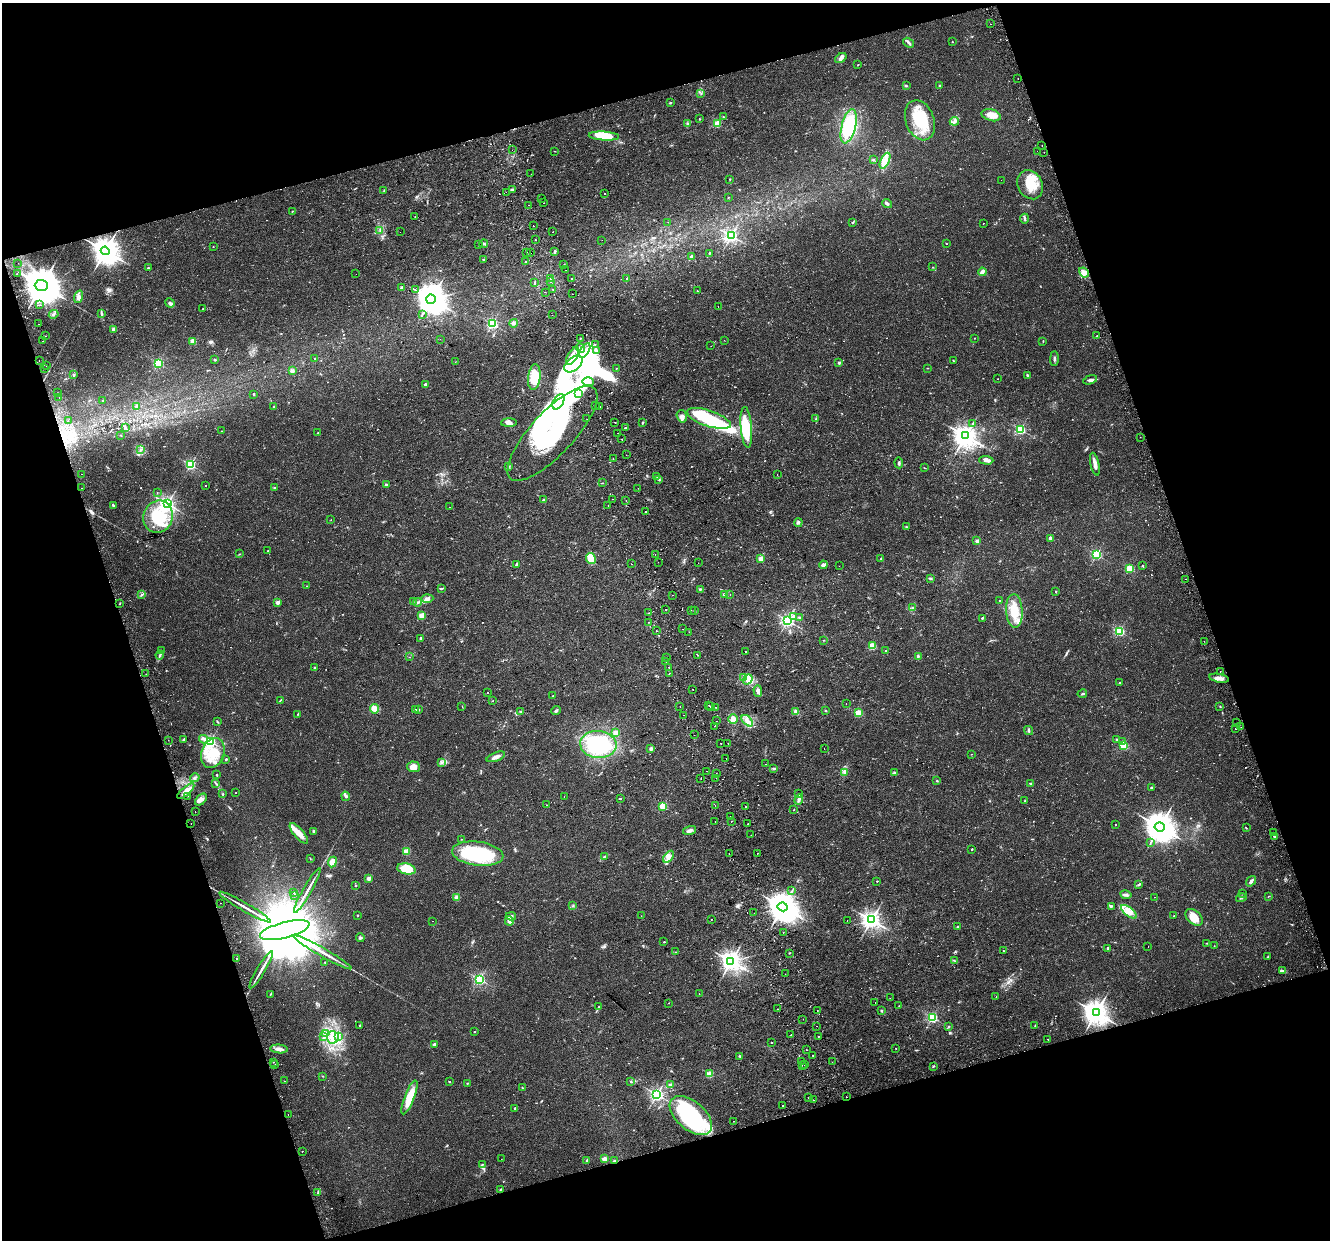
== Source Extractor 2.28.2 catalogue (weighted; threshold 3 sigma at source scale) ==
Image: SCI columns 56-5365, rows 79-5028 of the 5422 x 5159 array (HDU 1 of 3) = the unmasked area's bounding box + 8 px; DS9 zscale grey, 4 x 4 block average (1 PNG px = mean of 4 x 4 image px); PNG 1332 x 1242 px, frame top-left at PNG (2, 3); each listed source drawn as its Kron ellipse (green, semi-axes under 4 px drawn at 4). Shown black and unused: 36% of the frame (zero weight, under 2 of 3 exposures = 3% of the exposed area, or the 3 px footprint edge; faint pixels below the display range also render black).
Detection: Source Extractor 2.28.2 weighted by HDU 2 'WHT'. Background 0.0356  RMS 0.005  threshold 0.0226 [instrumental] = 3 sigma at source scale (4.5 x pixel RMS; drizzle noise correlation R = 1.50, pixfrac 1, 0.0396/0.0396 arcsec/px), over >= 5 px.
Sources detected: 828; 2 too faint to see at this stretch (4 x 4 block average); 26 inside a brighter object's white glare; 35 cosmic-ray / hot-pixel residue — neither listed nor drawn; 14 coinciding with a brighter row at this scale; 34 inside a brighter listed object's ellipse — not listed separately; of the other 717, all 500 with FLUX_AUTO >= 1.14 (the completeness limit of this list) listed and drawn (217 fainter detections not listed), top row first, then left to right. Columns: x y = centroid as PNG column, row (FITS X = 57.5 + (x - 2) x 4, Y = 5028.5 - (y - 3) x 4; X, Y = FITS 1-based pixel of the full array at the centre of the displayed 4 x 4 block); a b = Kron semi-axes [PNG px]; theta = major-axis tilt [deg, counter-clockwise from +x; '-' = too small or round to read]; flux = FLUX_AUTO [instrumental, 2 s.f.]
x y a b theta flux
991 24 2 2 - 1.8
952 42 2 2 - 1.2
908 43 6 2 -39 5.7
841 58 6 3 37 13
858 65 3 2 - 1.8
1018 78 2 2 - 2.1
939 85 3 2 - 2.5
906 86 3 2 - 2.9
701 94 2 2 - 1.5
670 103 3 2 - 2.1
991 115 10 5 -15 27
723 117 2 2 - 1.4
699 119 2 2 - 1.4
920 120 21 14 -69 110
954 121 5 3 - 7.3
687 124 2 2 - 2.1
717 124 2 2 - 130
849 126 17 7 76 160
604 136 15 4 -3 63
1042 146 2 2 - 1.3
512 150 2 2 - 3.2
555 151 2 2 - 1.3
1037 151 2 2 - 1.7
1044 152 2 2 - 1.5
873 160 3 2 - 2.2
885 161 8 4 65 21
531 174 2 2 - 1.6
730 179 2 2 - 1.9
1001 180 2 2 - 1.6
1030 185 15 12 -63 73
512 189 3 2 - 3.1
384 190 2 2 - 2
506 192 2 2 - 2.3
605 194 2 2 - 1.7
542 198 2 2 - 3.5
728 198 2 2 - 1.6
544 203 2 2 - 1.2
887 203 5 3 - 7.1
528 205 2 2 - 1.3
292 211 2 2 - 1.8
415 216 2 2 - 5.9
1025 219 5 2 - 4.5
668 222 2 2 - 2
852 222 3 2 - 2.7
983 223 2 2 - 3.1
533 226 2 2 - 1.9
380 231 2 2 - 1.9
400 232 2 2 - 1.7
553 232 2 2 - 3.8
731 236 2 2 - 820
535 239 2 2 - 3.3
602 240 2 2 - 2.3
946 243 2 2 - 1.6
479 244 2 2 - 3.1
484 244 4 2 - 4.1
213 247 2 2 - 1.8
105 251 4 4 - 4400
527 252 2 2 - 2.2
555 252 3 2 - 4.5
530 253 2 2 - 2.7
709 253 2 2 - 4.1
692 257 2 2 - 39
483 259 3 2 - 2.1
525 262 2 2 - 1.5
18 263 2 2 - 1.5
564 265 2 2 - 21
932 267 2 2 - 1.3
148 268 2 2 - 6.6
566 270 2 2 - 3.4
982 272 4 3 - 11
1084 272 5 4 - 22
17 273 2 2 - 1.7
356 274 2 2 - 1.3
550 278 2 2 - 3.5
571 278 2 2 - 1.4
627 278 3 2 - 2.9
534 282 2 2 - 12
551 282 2 2 - 2.1
41 285 6 5 - 12000
402 288 2 2 - 35
415 290 2 2 - 1.9
553 290 2 2 - 6.4
697 291 2 2 - 3
545 292 2 2 - 1.9
572 294 2 2 - 2.3
79 297 6 3 73 9.9
431 299 5 4 - 5500
170 303 5 3 - 9.2
40 305 2 2 - 1.4
718 307 2 2 - 1.7
203 309 2 2 - 1.2
54 314 5 3 - 4.8
101 314 3 2 - 1.8
422 314 3 2 - 2.7
552 315 2 2 - 14
514 323 4 3 - 5.7
38 324 2 2 - 2.3
492 324 2 2 - 500
114 329 2 2 - 47
45 336 2 2 - 2
1097 336 2 2 - 1.7
580 338 2 2 - 2.6
975 338 2 2 - 2.1
440 339 2 2 - 1.2
724 340 2 2 - 1.3
42 341 2 2 - 10
193 341 2 2 - 87
1043 341 4 2 - 1.5
595 344 2 2 - 1.4
711 346 2 2 - 3.8
580 348 5 2 - 8
585 350 8 3 59 23
597 350 2 2 - 1.9
572 356 10 5 60 27
314 358 2 2 - 3.9
1054 358 7 2 90 5.7
39 360 2 2 - 1.9
215 360 3 2 - 3.1
953 360 2 2 - 1.5
455 362 2 2 - 3.1
158 363 2 2 - 350
839 363 2 2 - 17
573 364 11 6 40 41
46 366 2 2 - 2.7
616 368 2 2 - 1.6
928 368 2 2 - 1.2
45 369 2 2 - 2.1
292 371 2 2 - 45
74 375 3 2 - 2
1028 375 4 2 - 4.6
534 377 13 6 83 89
998 379 2 2 - 1.3
1090 380 7 3 19 7.7
588 382 6 2 -3 4.7
425 384 2 2 - 12
57 393 2 2 - 3.8
579 393 3 3 - 6.1
254 394 2 2 - 6.5
59 398 2 2 - 3.5
103 401 2 2 - 7.8
558 402 8 5 59 27
274 406 2 2 - 1.2
595 406 2 2 - 1.9
137 407 4 3 - 5
600 407 2 2 - 2.7
682 416 6 5 - 12
709 418 23 8 -18 170
587 419 2 2 - 2.5
815 419 2 2 - 1.8
68 421 2 2 - 2.7
615 422 2 2 - 5.5
509 423 8 4 1 12
643 423 3 2 - 3
973 424 3 2 - 2.6
125 427 3 2 - 3.5
746 427 20 5 -85 120
625 428 2 2 - 9.9
1020 429 2 2 - 410
222 431 2 2 - 2.2
318 432 2 2 - 1.6
552 433 62 21 47 400
617 433 2 2 - 2
121 435 2 2 - 1.7
965 436 4 3 - 2800
1140 437 2 2 - 1.2
622 439 2 2 - 2.5
141 450 3 2 - 4.3
626 455 2 2 - 3.3
613 459 2 2 - 5
986 460 7 3 -3 8.7
899 463 5 3 - 5.1
1095 464 11 3 -77 19
190 465 2 2 - 440
508 466 2 2 - 1.9
924 468 4 2 - 1.4
82 474 2 2 - 2.1
777 474 2 2 - 2.6
657 477 3 2 - 2.5
659 479 4 2 - 4.3
602 483 2 2 - 4.7
206 485 2 2 - 6.4
386 485 4 2 - 4.6
274 487 3 2 - 3.5
82 488 2 2 - 1.4
638 488 2 2 - 7.5
157 492 2 2 - 2.6
613 499 2 2 - 1.4
543 500 2 2 - 14
626 500 2 2 - 3.2
167 504 2 2 - 1000
608 505 2 2 - 3.1
113 506 4 2 - 4.4
449 507 2 2 - 1.7
645 512 2 2 - 3.2
158 517 16 14 69 130
331 520 2 2 - 1.2
798 522 4 3 - 6.1
906 527 3 2 - 1.5
1050 538 2 2 - 24
977 541 2 2 - 36
268 551 2 2 - 1.7
240 554 3 2 - 1.4
655 554 2 2 - 2.5
1097 554 2 2 - 390
591 558 6 4 -65 52
761 559 2 2 - 87
880 559 2 2 - 1.7
658 562 2 2 - 1.2
698 563 2 2 - 2.7
517 564 3 2 - 6.2
631 564 2 2 - 2.6
823 565 4 3 - 8.7
839 566 2 2 - 2
1143 566 3 2 - 2
1130 569 2 2 - 200
931 579 3 2 - 2.2
1186 579 2 2 - 2.8
306 586 2 2 - 1.2
441 588 4 2 - 2.2
700 589 3 2 - 2.1
1056 591 2 2 - 1.5
142 594 4 2 - 3.3
730 594 2 2 - 4
673 595 2 2 - 1.3
725 595 2 2 - 18
427 598 6 4 2 9.9
999 601 2 2 - 2.2
278 602 2 2 - 43
413 602 2 2 - 1.2
418 602 4 3 - 6
120 603 2 2 - 3.1
912 608 3 2 - 2.7
666 609 2 2 - 2.6
691 610 2 2 - 1.6
695 611 3 2 - 1.6
1014 611 17 8 -87 66
649 613 2 2 - 1.3
422 615 2 2 - 98
794 617 2 2 - 32
800 618 4 2 - 4.7
982 618 2 2 - 9.5
787 621 2 2 - 740
648 622 2 2 - 1.3
683 629 2 2 - 1.2
656 631 2 2 - 3.8
1119 631 2 2 - 350
689 632 2 2 - 3.1
421 638 2 2 - 15
824 640 2 2 - 1.4
1204 641 2 2 - 2.4
873 646 2 2 - 180
161 651 3 2 - 1.8
885 651 2 2 - 5.6
746 652 2 2 - 2.7
160 655 4 2 - 5.9
698 655 2 2 - 2.1
918 656 2 2 - 2.5
409 657 2 2 - 1.3
667 658 2 2 - 5.4
666 662 2 2 - 1.7
315 667 3 2 - 2.5
669 667 2 2 - 1.1
1220 672 2 2 - 2.8
669 673 2 2 - 8.2
146 674 2 2 - 1.2
743 677 2 2 - 1.9
1219 678 10 4 -11 16
748 679 5 4 - 16
1120 683 2 2 - 11
693 689 2 2 - 1.8
758 691 6 4 -88 13
487 693 2 2 - 2.4
1082 694 4 2 - 4
553 696 2 2 - 1.8
280 700 3 2 - 1.9
492 701 2 2 - 2.2
846 703 2 2 - 2.1
709 705 2 2 - 4.5
1220 706 2 2 - 1.7
462 707 2 2 - 1.6
680 707 2 2 - 4.2
711 707 2 2 - 5.7
715 707 2 2 - 1.8
375 709 5 4 - 21
418 709 2 2 - 15
415 710 2 2 - 9.6
521 711 2 2 - 2.2
556 711 5 2 - 4.5
825 711 2 2 - 5.9
796 712 2 2 - 71
858 713 2 2 - 160
298 714 2 2 - 1.3
683 715 2 2 - 1.3
733 719 5 4 - 16
717 721 2 2 - 4.5
747 721 7 4 -42 16
217 722 3 2 - 2.5
1237 723 2 2 - 3.6
714 726 2 2 - 2.1
1241 727 2 2 - 1.5
1236 729 2 2 - 2.7
1028 731 5 2 - 4.4
616 733 2 2 - 66
694 735 2 2 - 1.4
204 739 4 2 - 5.2
1117 739 2 2 - 5.4
168 740 2 2 - 1.6
183 740 3 2 - 2.9
210 741 2 2 - 560
1123 741 2 2 - 4.7
720 743 2 2 - 19
728 743 2 2 - 2.2
598 744 18 13 -5 220
1124 746 2 2 - 250
824 748 2 2 - 1.1
651 749 2 2 - 32
213 753 15 11 69 84
971 754 2 2 - 1.1
496 757 10 3 20 16
726 758 2 2 - 2.3
226 759 2 2 - 8.1
442 762 3 2 - 3.5
766 764 2 2 - 4.9
413 767 6 5 - 26
774 768 3 2 - 2.1
707 771 2 2 - 5.7
716 773 2 2 - 1.2
844 773 2 2 - 2.4
894 773 2 2 - 2.9
217 775 2 2 - 4
195 778 5 3 - 6.4
701 778 2 2 - 4.8
716 778 2 2 - 2.4
937 781 2 2 - 1.8
216 783 3 2 - 2.6
1031 784 2 2 - 16
1151 788 2 2 - 3.9
186 791 10 3 41 25
236 793 2 2 - 1.8
223 794 2 2 - 1.4
799 794 3 2 - 3.3
188 796 2 2 - 4
346 796 4 3 - 4.8
564 796 2 2 - 1.5
620 799 2 2 - 1.6
799 799 5 3 - 7.4
201 800 7 4 44 17
1025 801 2 2 - 1.2
547 805 2 2 - 3.1
715 805 2 2 - 1.5
663 806 2 2 - 210
745 807 2 2 - 54
794 810 2 2 - 1.4
195 812 2 2 - 5.5
731 816 2 2 - 6.2
715 822 2 2 - 1.9
731 822 2 2 - 1.9
191 823 2 2 - 2.4
748 824 2 2 - 7.7
1115 825 2 2 - 4
1160 827 5 4 - 5600
1246 828 3 2 - 1.9
690 830 7 3 17 9.8
313 831 2 2 - 15
1274 832 2 2 - 13
299 833 13 5 -49 34
751 835 2 2 - 1.7
1275 837 2 2 - 1.6
461 839 2 2 - 1.3
1150 843 2 2 - 1.4
972 849 2 2 - 2.4
406 851 2 2 - 120
757 853 2 2 - 1.4
478 854 26 12 -7 250
729 854 2 2 - 2.1
604 856 3 2 - 2.5
669 857 7 3 50 12
310 858 2 2 - 1.1
332 862 5 4 - 34
406 869 9 5 -12 71
369 878 2 2 - 52
877 881 2 2 - 3.9
1251 881 5 2 - 9.3
1139 884 3 2 - 2.5
356 886 2 2 - 1.5
307 890 26 2 60 22
792 891 3 2 - 1.4
293 892 2 2 - 2.3
1243 893 2 2 - 3.1
294 895 2 2 - 4.5
1126 895 5 3 - 8.8
1268 896 2 2 - 1.3
456 897 4 3 - 11
1154 897 2 2 - 2
1241 898 5 2 - 4.3
220 903 2 2 - 1.9
573 905 2 2 - 2.6
1111 906 3 2 - 6.9
245 907 29 2 -30 28
783 907 5 4 - 5600
1129 912 9 4 -38 25
754 913 2 2 - 1.6
358 915 2 2 - 4.8
511 916 5 3 - 9.3
641 916 2 2 - 1.4
1174 916 2 2 - 1.6
1194 917 10 6 -43 46
711 919 2 2 - 1.5
871 920 3 3 - 1800
433 921 2 2 - 2.8
509 921 5 3 - 14
847 921 2 2 - 4.7
957 926 2 2 - 1.8
285 930 25 8 15 86000
783 933 2 2 - 2.3
360 937 4 3 - 5.2
664 942 2 2 - 3.4
1207 943 2 2 - 1.6
1214 946 2 2 - 1.6
1148 947 2 2 - 4.4
1108 948 2 2 - 17
1003 951 2 2 - 1.8
322 952 33 2 -30 35
675 952 2 2 - 2
789 953 2 2 - 2.9
1268 957 3 2 - 3.1
236 959 2 2 - 5.9
954 960 3 2 - 2.3
731 961 3 3 - 2100
325 962 2 2 - 3
261 970 21 2 59 21
1283 971 3 2 - 3.4
785 974 2 2 - 1.9
480 979 2 2 - 530
699 994 2 2 - 1.3
270 995 2 2 - 1.5
996 997 2 2 - 1.4
890 998 2 2 - 2.2
875 1002 2 2 - 1.7
668 1003 2 2 - 3.5
599 1006 3 2 - 2.3
899 1006 2 2 - 1.5
778 1009 2 2 - 2.4
817 1011 2 2 - 1.9
882 1011 3 2 - 3.1
1096 1013 4 3 - 3400
932 1017 2 2 - 390
803 1019 2 2 - 1.5
360 1025 2 2 - 2.3
1035 1025 3 2 - 1.3
817 1026 2 2 - 1.3
948 1027 3 2 - 1.9
474 1032 2 2 - 1.9
325 1033 2 2 - 1.2
791 1035 2 2 - 3.4
323 1037 3 2 - 3.9
333 1037 6 6 - 26
339 1037 2 2 - 3.1
818 1037 2 2 - 3.6
1048 1039 2 2 - 3.4
772 1042 2 2 - 3.5
434 1044 2 2 - 24
896 1048 2 2 - 3.2
279 1049 9 3 -6 13
807 1050 2 2 - 1.9
813 1055 2 2 - 2.8
739 1056 2 2 - 2.5
802 1061 2 2 - 2.1
273 1062 2 2 - 3.8
832 1062 2 2 - 1.8
275 1064 2 2 - 2.4
802 1065 2 2 - 3.4
804 1065 2 2 - 4.7
933 1066 3 2 - 2.4
709 1074 2 2 - 130
323 1076 2 2 - 1.1
285 1081 2 2 - 10
449 1081 2 2 - 2
631 1081 2 2 - 5.1
467 1083 3 2 - 2.4
671 1085 4 3 - 5.5
522 1088 2 2 - 2.3
657 1095 2 2 - 880
409 1097 18 5 69 70
846 1097 2 2 - 3.7
808 1098 2 2 - 5.3
813 1100 2 2 - 4.6
783 1105 2 2 - 1.2
515 1108 2 2 - 6.3
288 1114 2 2 - 1.8
691 1115 25 14 -41 300
734 1121 2 2 - 2
302 1151 2 2 - 11
501 1159 2 2 - 1.3
604 1159 2 2 - 65
587 1160 2 2 - 15
615 1161 2 2 - 31
482 1164 3 2 - 2.2
500 1190 2 2 - 1.7
318 1192 3 2 - 2.4
Overlapping masked pixels (flux is a lower limit): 3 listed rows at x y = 105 251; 846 1097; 615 1161
Diffuse or blended objects may show on this block-average render without a row.